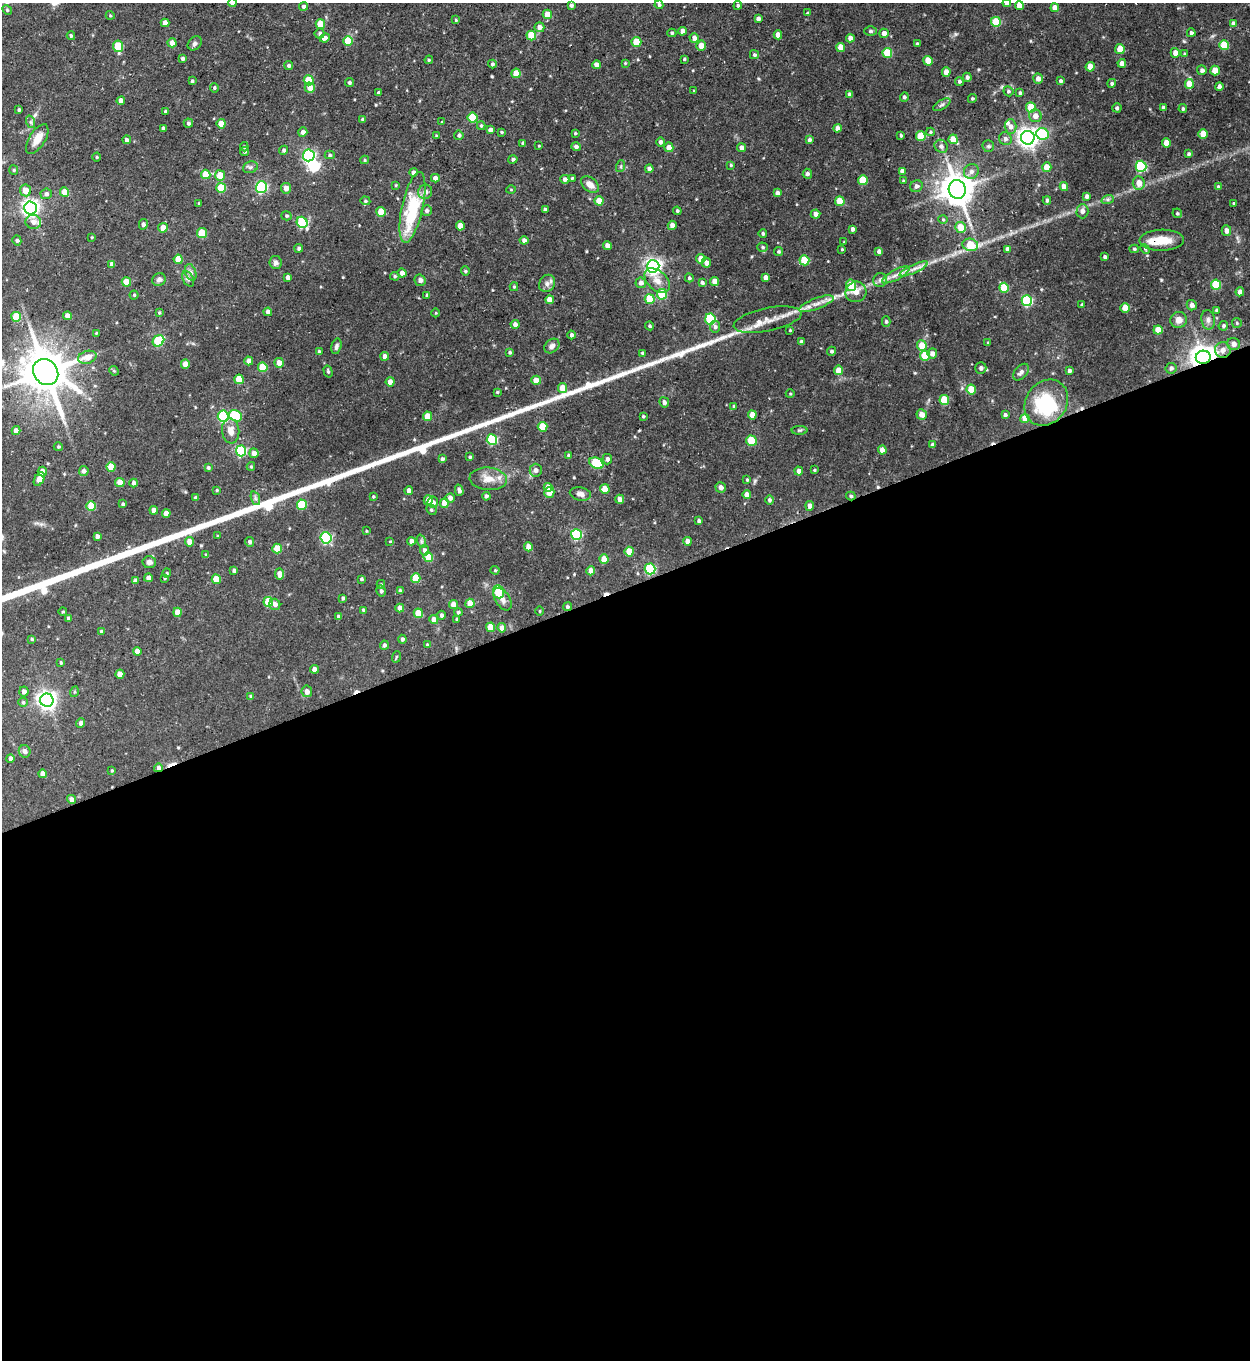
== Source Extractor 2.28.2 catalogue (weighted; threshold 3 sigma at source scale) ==
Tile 15 of 4 x 4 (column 3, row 4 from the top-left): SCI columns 2773-4020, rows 1-1358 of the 5415 x 5431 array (HDU 1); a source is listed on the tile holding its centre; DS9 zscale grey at full resolution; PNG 1252 x 1362 px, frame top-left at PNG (2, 3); each listed source drawn as its Kron ellipse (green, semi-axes under 4 px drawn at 4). Shown black and unused: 57% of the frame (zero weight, under 3 of 5 exposures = <1% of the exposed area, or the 3 px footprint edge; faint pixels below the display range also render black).
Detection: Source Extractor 2.28.2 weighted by HDU 2 'WHT'; one run over the whole footprint, this tile lists its part. Background 0.0583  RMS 0.0043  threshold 0.0193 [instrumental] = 3 sigma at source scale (4.5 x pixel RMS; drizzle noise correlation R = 1.50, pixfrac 1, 0.05/0.05 arcsec/px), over >= 5 px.
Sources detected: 468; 2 inside a brighter object's white glare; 4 cosmic-ray / hot-pixel residue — neither listed nor drawn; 4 inside a brighter listed object's ellipse — not listed separately; the other 458 listed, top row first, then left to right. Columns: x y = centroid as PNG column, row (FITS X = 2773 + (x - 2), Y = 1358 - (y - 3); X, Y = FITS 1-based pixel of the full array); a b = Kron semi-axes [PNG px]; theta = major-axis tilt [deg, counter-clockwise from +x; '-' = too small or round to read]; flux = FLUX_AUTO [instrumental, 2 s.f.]
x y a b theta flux
233 3 4 4 - 1.7
1007 3 4 4 - 2
571 5 4 3 - 0.97
659 5 4 4 - 0.76
738 5 4 4 - 0.76
304 6 4 4 - 1.1
1019 6 4 4 - 4
1055 8 4 4 - 3.6
7 10 5 4 - 0.55
807 13 4 3 - 0.54
547 14 5 4 - 4.5
110 15 4 3 - 0.35
758 19 4 4 - 1.4
456 20 4 3 - 0.39
996 22 5 5 - 16
165 23 4 4 - 2.5
1233 23 4 4 - 0.98
320 24 5 5 - 7.8
539 27 5 5 - 2.1
682 31 4 4 - 2.4
871 31 6 5 - 0.89
672 33 4 4 - 0.65
884 33 4 4 - 2.7
1191 33 4 4 - 0.89
320 34 5 5 - 0.86
531 35 5 5 - 12
778 35 4 4 - 3.2
71 36 4 3 - 0.62
325 38 5 4 - 1.7
694 38 5 4 - 2
850 38 4 4 - 2.3
348 41 5 5 - 9.1
636 42 5 5 - 12
172 43 4 4 - 2.7
195 43 8 6 46 1
917 44 4 4 - 0.66
1224 45 5 5 - 13
118 46 6 5 - 15
701 46 5 5 - 3.9
841 47 4 4 - 5.6
1120 49 5 5 - 6.3
887 53 5 5 - 12
1175 53 5 4 - 2.7
1185 54 4 3 - 0.54
754 55 4 4 - 0.69
183 58 4 4 - 0.83
684 59 3 3 - 0.52
429 60 4 4 - 0.5
928 61 5 4 - 7
625 63 4 3 - 0.38
1122 63 4 4 - 2
492 64 4 4 - 0.75
289 65 4 4 - 0.94
596 65 4 4 - 2.5
1090 67 4 4 - 5.4
1202 70 5 4 - 1.3
1215 71 5 4 - 6.5
946 72 4 4 - 3.8
516 73 5 4 - 6.4
967 77 4 4 - 1.1
1038 79 5 4 - 2.3
309 80 5 5 - 12
192 81 4 3 - 0.62
959 81 4 4 - 0.87
1060 81 4 4 - 0.93
349 83 4 4 - 0.63
1112 83 5 4 - 0.83
1189 84 5 4 - 7.1
1219 87 4 4 - 1.3
214 88 5 4 - 0.55
310 88 5 5 - 3.4
694 91 4 3 - 0.35
1008 91 5 4 - 0.78
379 93 4 4 - 1.5
1020 93 4 3 - 0.75
849 94 4 3 - 1.2
904 97 4 4 - 0.89
972 98 4 4 - 0.55
121 101 4 4 - 2.6
942 105 9 4 30 1
1031 107 5 5 - 9.9
1117 108 4 4 - 0.73
1163 108 4 4 - 1.5
1183 109 4 3 - 0.71
19 110 3 3 - 0.64
165 111 3 3 - 0.74
1035 116 6 6 - 2.9
472 118 5 5 - 16
363 120 4 4 - 0.69
31 122 6 4 -71 0.73
442 122 4 3 - 0.37
188 123 5 4 - 0.97
221 124 4 4 - 5
481 126 4 4 - 0.55
1010 127 7 6 - 2
163 128 3 3 - 0.74
837 128 4 4 - 2.1
490 130 4 4 - 1.6
303 132 4 4 - 1.4
502 132 4 3 - 0.48
931 132 4 4 - 0.46
575 133 4 3 - 0.54
1043 134 6 6 - 29
1203 134 5 4 - 6.3
459 135 4 4 - 0.86
901 135 4 3 - 0.64
436 136 3 3 - 0.43
921 136 5 5 - 11
1028 138 7 6 - 250
37 139 17 8 58 4.9
953 139 5 4 - 5.5
1005 139 6 6 - 1.4
127 140 4 4 - 1.3
809 140 4 4 - 0.95
660 142 5 4 - 0.97
523 143 4 3 - 0.85
1166 143 4 4 - 4.9
539 146 3 2 - 0.31
941 146 7 6 - 1.3
988 146 6 5 - 0.87
244 147 5 4 - 0.56
576 147 5 4 - 1.1
669 147 5 4 - 3.3
741 148 4 4 - 1.8
284 150 5 4 - 0.8
245 151 4 4 - 0.68
1189 154 4 4 - 0.73
309 155 6 6 - 61
330 155 5 4 - 0.68
97 157 4 4 - 0.47
513 159 4 4 - 0.85
365 160 4 4 - 0.52
731 165 3 3 - 0.45
621 166 6 4 72 0.55
1141 166 5 5 - 39
250 167 7 5 19 1
1047 167 5 4 - 6.3
649 169 4 4 - 1.9
14 170 5 4 - 0.54
902 171 4 4 - 2
971 171 8 7 - 1.9
413 172 4 4 - 1.1
206 174 5 4 - 8
807 174 5 4 - 1
220 175 5 5 - 6.9
435 178 4 4 - 2
572 178 4 3 - 0.46
565 179 4 4 - 1.4
863 180 5 5 - 12
903 181 3 3 - 0.44
1139 183 6 6 - 3.7
396 185 4 3 - 0.41
590 185 10 6 -41 3.2
916 186 6 5 - 1.3
1218 186 4 4 - 0.47
261 187 6 5 - 45
1064 187 4 4 - 3
221 188 5 5 - 16
286 188 5 5 - 2.3
957 189 9 8 - 820
25 190 6 5 - 4.3
511 190 5 3 - 0.38
64 192 4 4 - 5.3
425 192 7 7 - 2.1
777 193 4 4 - 1.5
46 194 5 5 - 1.3
1087 196 4 3 - 1.3
1108 199 6 4 18 0.87
1047 200 4 3 - 0.83
365 201 5 4 - 0.54
599 201 4 4 - 5.2
840 201 5 4 - 8.1
1234 203 3 3 - 0.49
199 204 3 3 - 0.49
412 207 36 10 77 27
30 208 6 6 - 160
545 210 4 3 - 1
427 211 5 5 - 1.2
677 211 4 4 - 0.49
1082 211 7 6 - 1.6
381 212 5 4 - 9.4
1177 213 5 4 - 0.66
815 214 5 4 - 2.3
286 216 5 4 - 0.61
943 219 4 4 - 0.48
33 222 8 7 - 2
302 222 6 5 - 31
143 224 5 4 - 0.88
672 225 4 4 - 2.2
460 226 4 4 - 3.7
960 227 5 5 - 6.5
163 228 5 5 - 4
852 229 4 3 - 1.3
1226 231 5 4 - 2.2
202 233 5 5 - 11
763 234 4 4 - 0.77
92 237 3 3 - 0.4
17 240 5 4 - 0.68
524 240 4 4 - 1.5
1162 240 22 10 1 7.9
844 242 4 2 - 0.29
607 245 4 4 - 2.4
970 245 8 6 -10 12
762 247 5 4 - 0.61
299 248 4 4 - 0.71
842 249 3 2 - 0.41
1007 249 4 4 - 1.6
1134 249 5 4 - 0.66
1145 249 5 4 - 0.48
778 251 4 4 - 0.6
879 251 4 4 - 1.4
1105 257 4 3 - 0.78
178 259 4 4 - 6.8
701 259 4 4 - 4.7
804 260 5 5 - 13
276 263 6 6 - 1.2
706 263 5 4 - 2
112 264 4 4 - 1.3
653 266 6 6 - 140
914 269 15 4 24 2.4
465 271 4 4 - 0.56
191 272 9 5 -71 1.4
402 273 4 4 - 1.8
896 275 15 5 28 2.6
395 276 5 4 - 0.65
288 277 4 4 - 1.4
689 278 4 4 - 0.72
765 278 4 4 - 2
159 279 7 6 - 1.2
188 279 8 5 -64 1.2
420 280 5 5 - 1.4
657 280 15 9 -43 3.8
880 280 7 6 - 1.3
714 281 4 4 - 4
126 282 5 4 - 8.9
547 283 9 7 57 1.8
641 283 5 5 - 1.6
702 283 4 4 - 0.92
851 285 6 5 - 8.4
1216 285 5 5 - 18
514 287 4 4 - 0.54
1004 288 5 5 - 11
856 292 11 10 - 3.9
1240 292 4 4 - 1.9
662 294 5 5 - 13
134 295 4 4 - 0.55
427 295 3 3 - 0.8
650 299 5 5 - 12
550 300 4 4 - 4
1027 301 5 5 - 35
816 304 18 5 21 3.3
1082 305 3 3 - 0.63
1192 305 5 5 - 1.8
1125 308 5 4 - 5.9
1217 310 4 4 - 0.86
268 312 4 4 - 1.8
159 313 4 4 - 0.44
436 313 4 3 - 0.35
67 316 4 4 - 2.9
16 317 5 5 - 15
710 319 5 5 - 28
767 320 34 11 11 6.7
1179 320 8 8 - 3
1208 320 10 7 -80 1.7
886 321 5 4 - 0.7
1237 323 5 4 - 0.58
515 324 4 4 - 1.7
650 326 4 3 - 0.54
1223 326 5 4 - 0.85
715 327 6 5 - 1.1
790 330 3 3 - 0.41
1158 330 4 4 - 5.8
96 333 3 3 - 0.37
571 335 4 4 - 1.1
158 341 6 5 - 23
801 342 3 3 - 1.1
988 343 3 3 - 0.46
1234 344 6 6 - 2.2
336 346 8 5 75 1.1
552 346 8 6 41 1.5
922 346 5 5 - 5.8
1223 350 8 8 - 2.8
832 351 4 4 - 0.83
319 352 4 3 - 0.83
510 352 4 4 - 0.58
642 353 4 3 - 0.53
932 353 5 5 - 2
925 355 5 5 - 13
385 356 4 4 - 2.1
87 357 9 6 16 4.6
1203 357 7 6 - 360
249 361 4 4 - 2.1
279 363 5 4 - 3.4
185 364 4 4 - 3.4
263 367 5 5 - 12
981 368 6 5 - 1.3
1171 368 5 5 - 1.1
838 370 4 4 - 4.9
114 371 5 4 - 0.47
328 371 6 4 -74 0.57
1069 371 4 3 - 1
46 372 14 11 -51 1400
1021 372 9 6 50 1.5
239 379 5 4 - 8.7
536 380 4 4 - 4.6
390 382 4 4 - 2.7
562 388 5 4 - 4.6
971 390 5 4 - 8.7
497 392 4 4 - 0.49
790 394 4 3 - 0.38
944 400 5 5 - 12
664 402 5 5 - 1.5
1046 403 24 20 54 28
734 406 4 3 - 0.58
922 414 5 5 - 3.2
752 415 4 4 - 4
1005 415 4 4 - 0.95
223 416 5 5 - 35
235 416 7 5 -26 23
427 416 5 4 - 6.7
643 416 3 3 - 0.52
1025 418 4 4 - 6.1
543 427 5 5 - 10
800 430 8 4 0 0.67
16 431 4 4 - 2.1
231 431 12 8 -82 3.5
492 440 5 5 - 27
751 441 5 5 - 12
932 445 4 3 - 1.2
58 447 4 4 - 0.46
882 450 4 4 - 3.1
241 451 5 5 - 35
254 453 5 4 - 2.2
569 455 4 4 - 0.62
470 457 4 4 - 0.55
442 459 4 3 - 0.89
607 459 5 4 - 1.4
596 463 7 5 -25 26
251 466 4 4 - 0.53
111 467 5 4 - 6
208 468 4 4 - 0.78
536 470 6 6 - 1.5
814 470 3 3 - 0.45
84 471 5 4 - 1.3
799 471 4 4 - 1.9
42 472 5 4 - 3.1
39 479 7 4 61 4.3
488 479 19 11 -4 5.2
747 480 4 4 - 0.5
120 483 4 4 - 5.1
134 483 4 4 - 1.2
548 487 4 4 - 3.9
721 487 5 5 - 1.7
605 489 5 4 - 5.1
217 490 4 4 - 0.46
409 490 4 4 - 2
459 490 6 3 -74 1.2
549 492 5 5 - 3.2
580 494 10 6 -11 2
747 495 4 4 - 2.9
486 496 4 4 - 0.98
851 496 5 4 - 0.74
195 497 4 3 - 0.52
373 497 4 3 - 0.49
255 498 7 4 -71 0.96
450 498 5 4 - 1.6
620 499 4 4 - 2.1
428 500 5 4 - 3.4
769 500 5 4 - 0.9
433 502 5 5 - 1.9
444 503 4 4 - 6.6
123 504 3 3 - 0.71
302 505 5 5 - 17
91 506 5 5 - 10
810 506 5 4 - 2
154 510 4 4 - 2.5
431 510 5 4 - 0.66
166 513 4 4 - 3.1
699 521 4 4 - 1
366 531 4 2 - 0.32
576 534 5 5 - 36
97 536 4 4 - 1.5
218 536 3 2 - 0.33
326 538 5 5 - 42
390 541 4 2 - 0.3
411 541 4 4 - 2.2
421 541 7 4 -72 0.76
687 541 4 4 - 2.3
189 542 4 4 - 3.6
250 542 5 4 - 0.95
528 547 4 4 - 2.9
277 549 5 4 - 8.8
424 550 5 4 - 1.4
629 552 5 4 - 6.6
206 555 4 4 - 0.44
428 557 5 4 - 9.8
604 559 4 4 - 5.9
149 562 7 6 - 1.9
650 569 5 5 - 37
234 570 4 4 - 0.82
495 570 4 4 - 0.47
591 571 4 4 - 3.5
167 573 4 4 - 0.47
279 574 5 4 - 2.6
148 578 4 4 - 1.4
164 578 3 3 - 0.42
416 578 5 4 - 9
216 579 5 4 - 6.4
361 579 3 3 - 0.61
135 581 4 4 - 1.3
381 584 4 4 - 0.48
381 591 5 4 - 0.94
400 591 4 4 - 1
498 592 6 5 - 10
343 598 4 3 - 0.73
502 599 12 7 -58 2.3
268 602 5 5 - 13
470 603 4 4 - 6
275 604 6 5 - 1.5
453 605 4 4 - 3.6
567 607 4 4 - 0.75
400 608 4 4 - 2.2
364 610 4 3 - 0.74
63 611 4 3 - 0.38
540 611 5 3 - 0.37
177 612 4 4 - 4.7
458 612 4 4 - 0.6
418 613 5 4 - 7.6
441 615 4 4 - 0.93
339 617 3 3 - 0.95
69 619 4 4 - 1.4
457 619 3 3 - 0.64
434 620 4 4 - 2.7
490 627 5 4 - 7.4
502 628 4 4 - 2.2
101 632 4 4 - 1.1
32 639 4 4 - 0.55
402 639 4 4 - 1
384 645 4 4 - 0.83
427 645 4 3 - 0.49
137 651 4 4 - 2.9
396 657 6 3 71 0.42
61 663 4 3 - 0.47
314 669 4 4 - 2.3
120 674 4 4 - 3.1
24 691 5 4 - 1.5
307 691 5 5 - 2.1
74 692 5 3 - 0.44
251 697 4 4 - 1.4
47 700 6 6 - 200
23 702 5 4 - 0.62
81 723 5 4 - 1.2
25 751 6 5 - 1.6
10 758 4 4 - 1.1
158 768 4 4 - 1.2
112 770 3 3 - 0.47
42 774 4 4 - 2.6
71 799 4 4 - 2.1
Overlapping masked pixels (flux is a lower limit): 4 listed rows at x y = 1203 357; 1046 403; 567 607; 158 768
Isophote crosses this tile's border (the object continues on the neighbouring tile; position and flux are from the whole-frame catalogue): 2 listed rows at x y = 233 3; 1007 3